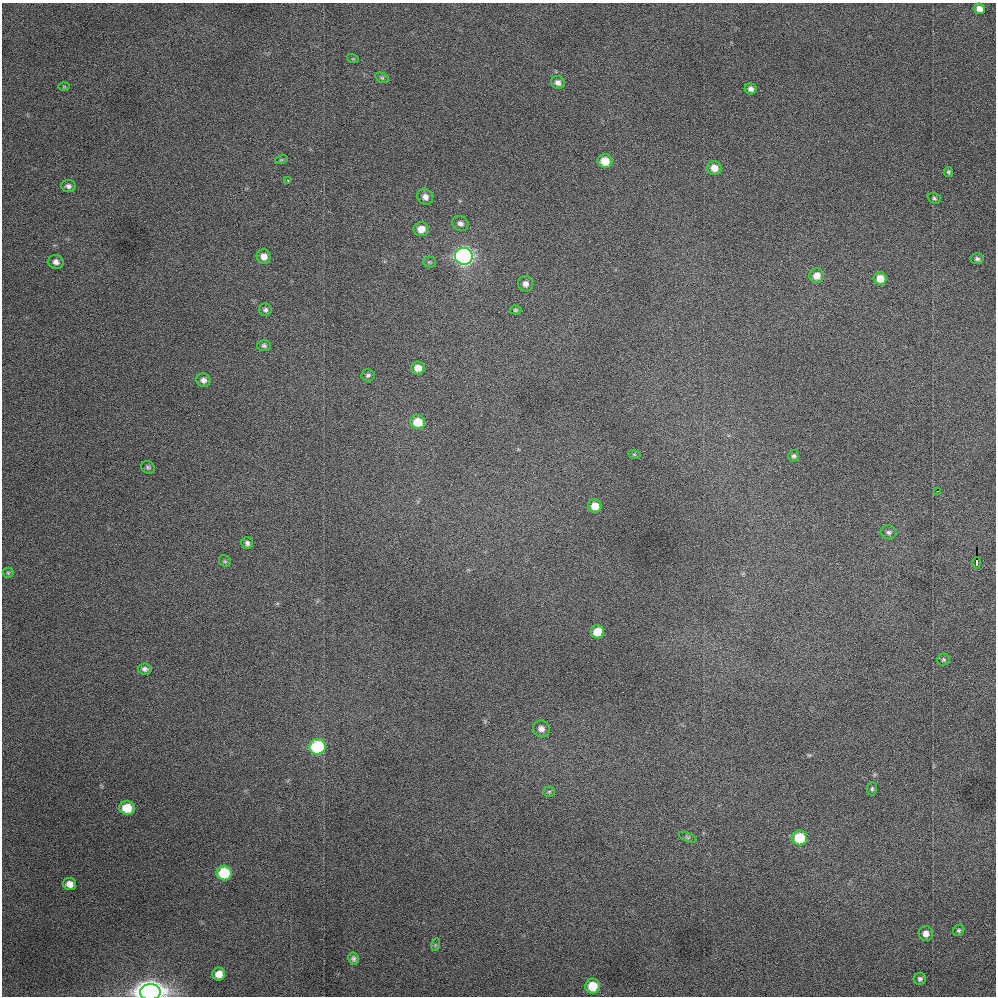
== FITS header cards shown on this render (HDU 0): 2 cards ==
NAXIS1  =                  994 / Axis length
NAXIS2  =                  994 / Axis length

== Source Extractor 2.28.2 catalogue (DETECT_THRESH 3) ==
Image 994 x 994 px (HDU 0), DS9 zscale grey, 1 PNG px = 1 image px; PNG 998 x 998 px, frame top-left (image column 1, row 994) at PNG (2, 3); each listed source drawn as its Kron ellipse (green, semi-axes under 4 px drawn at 4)
Background 57.4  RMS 3.9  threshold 11.7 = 3 sigma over >= 5 px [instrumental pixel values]
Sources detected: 61; all 61 listed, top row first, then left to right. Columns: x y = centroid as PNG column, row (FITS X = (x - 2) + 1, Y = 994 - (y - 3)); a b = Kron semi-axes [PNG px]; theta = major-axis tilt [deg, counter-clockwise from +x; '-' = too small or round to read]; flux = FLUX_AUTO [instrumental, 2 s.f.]
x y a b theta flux
979 9 6 5 - 1800
353 59 6 4 -17 290
382 78 7 4 -29 420
558 83 7 6 - 1200
64 87 6 4 0 270
751 89 6 5 - 1100
281 160 6 4 18 350
605 161 7 7 - 4700
714 168 7 7 - 2600
948 172 5 4 - 450
288 180 3 2 - 490
68 186 7 6 - 830
425 197 8 7 - 1300
934 198 7 5 -20 480
460 223 8 7 - 1100
421 229 8 7 - 2700
464 256 9 8 - 110000
264 257 7 7 - 2000
977 259 6 5 - 640
56 262 8 7 - 1100
429 262 6 5 - 400
817 276 7 7 - 2300
880 279 6 6 - 3400
525 284 8 7 - 1300
265 310 6 6 - 640
515 310 6 4 -1 370
264 346 7 5 -2 570
418 368 7 6 - 2500
368 375 7 6 - 620
203 380 7 6 - 1200
418 422 7 7 - 5400
634 454 6 4 -19 320
794 456 6 5 - 570
148 467 7 6 - 540
937 491 2 2 - 170
595 506 7 6 - 3200
889 532 8 7 - 760
247 543 6 5 - 760
225 561 6 5 - 430
977 563 6 3 88 940
8 573 5 5 - 390
597 632 7 6 - 5100
943 660 6 5 - 440
145 669 7 5 -8 860
541 729 8 8 - 1500
317 747 8 7 - 23000
872 789 7 5 88 480
549 792 6 5 - 430
127 808 8 7 - 5700
688 837 9 4 -21 540
800 838 7 7 - 10000
224 873 7 7 - 13000
70 884 6 6 - 1900
959 930 6 5 - 480
926 934 7 7 - 1600
435 945 6 4 72 320
353 959 6 5 - 670
219 974 6 6 - 2900
920 979 6 5 - 630
593 986 7 7 - 6300
150 992 10 8 -1 380000
At the frame edge (FLAGS 8, measured only in part): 1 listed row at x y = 150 992